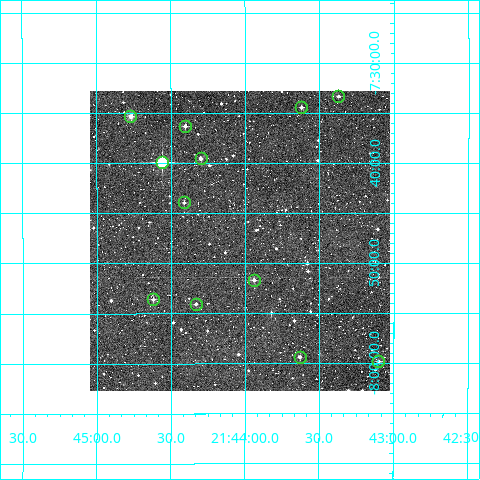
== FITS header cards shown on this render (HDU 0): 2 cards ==
NAXIS1  =                  300
NAXIS2  =                  300

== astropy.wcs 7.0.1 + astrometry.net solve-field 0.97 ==
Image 300 x 300 px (HDU 0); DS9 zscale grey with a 90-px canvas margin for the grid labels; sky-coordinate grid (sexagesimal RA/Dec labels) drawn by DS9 from the SOLVED WCS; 12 Tycho-2 reference stars matched to detected sources circled (green)
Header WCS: RA---TAN/DEC--TAN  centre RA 21:44:02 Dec -07:48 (326.01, -7.79 deg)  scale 6 arcsec/px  FOV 30.0' x 30.0'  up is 0 deg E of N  parity normal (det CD < 0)
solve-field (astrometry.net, Tycho-2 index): VERIFIED the header's WCS against the Tycho-2 star catalogue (verified at 2 index scales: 11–12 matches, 0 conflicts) and refined it, rather than solving blind
Solved WCS: RA---TAN-SIP/DEC--TAN-SIP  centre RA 21:44:02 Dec -07:48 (326.01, -7.80 deg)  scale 6 arcsec/px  FOV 30.0' x 30.0'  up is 0 deg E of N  parity normal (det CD < 0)
The solver's refit moves the header's centre by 1.5 arcsec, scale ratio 1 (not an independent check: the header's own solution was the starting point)
Tycho-2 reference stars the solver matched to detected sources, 12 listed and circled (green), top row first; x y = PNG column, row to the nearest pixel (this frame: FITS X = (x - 90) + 1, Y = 300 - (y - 91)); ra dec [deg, ICRS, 3 dp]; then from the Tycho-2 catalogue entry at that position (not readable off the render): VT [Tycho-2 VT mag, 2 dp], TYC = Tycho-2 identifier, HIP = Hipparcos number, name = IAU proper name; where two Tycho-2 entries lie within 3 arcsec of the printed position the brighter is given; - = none
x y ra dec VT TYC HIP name
338 96 325.843 -7.555 12.00 5788-238-1 - -
301 107 325.905 -7.573 11.96 5788-281-1 - -
130 116 326.193 -7.588 10.66 5788-325-1 - -
185 126 326.100 -7.604 11.38 5788-374-1 - -
201 158 326.075 -7.658 11.35 5788-406-1 - -
162 162 326.139 -7.664 9.17 5788-378-1 - -
184 202 326.103 -7.732 12.22 5788-152-1 - -
254 280 325.986 -7.861 11.19 5788-92-1 - -
153 299 326.155 -7.893 11.77 5788-156-1 - -
196 304 326.083 -7.901 12.08 5788-193-1 - -
300 357 325.908 -7.989 11.80 5788-388-1 - -
378 361 325.775 -7.996 11.54 5788-396-1 - -